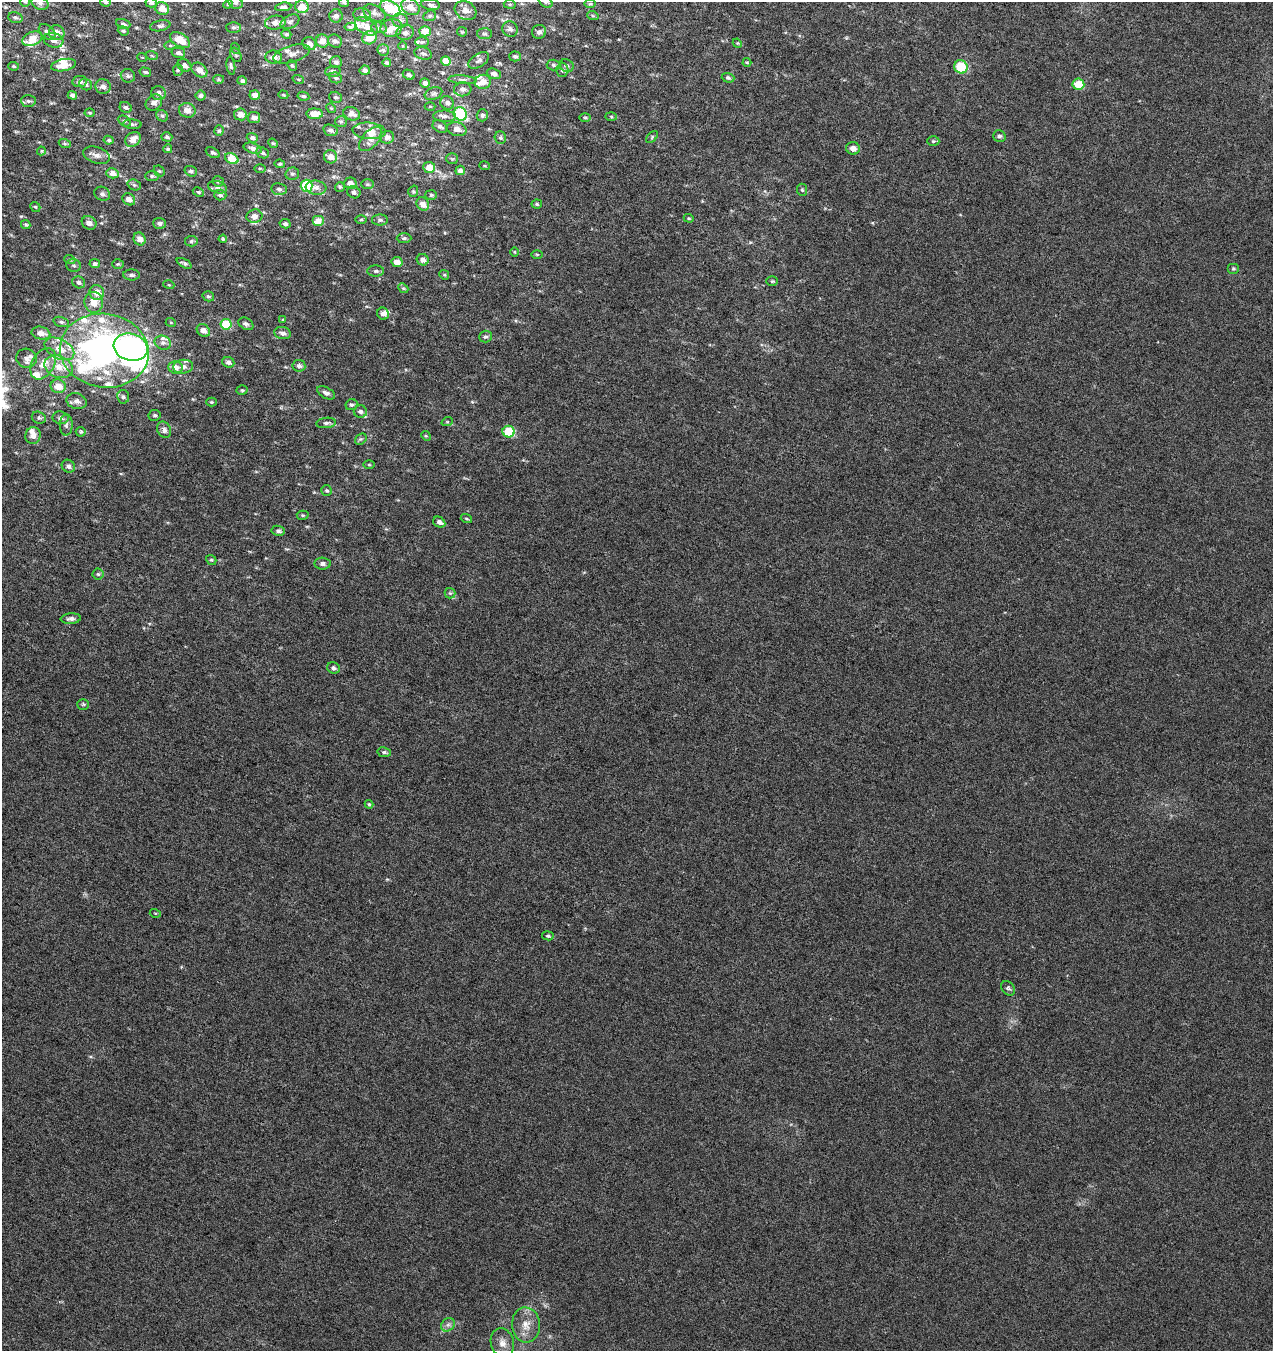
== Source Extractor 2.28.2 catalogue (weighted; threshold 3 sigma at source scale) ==
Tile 11 of 4 x 4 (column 3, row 3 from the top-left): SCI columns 2827-4097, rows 1351-2699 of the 5589 x 5408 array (HDU 1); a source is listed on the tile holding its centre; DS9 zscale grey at full resolution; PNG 1275 x 1353 px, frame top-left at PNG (2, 2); each listed source drawn as its Kron ellipse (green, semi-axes under 4 px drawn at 4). Nothing masked; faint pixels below the display range render black.
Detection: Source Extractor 2.28.2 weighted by HDU 2 'WHT'; one run over the whole footprint, this tile lists its part. Background 7.40e-04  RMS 0.0025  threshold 0.0104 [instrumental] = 3 sigma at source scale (4.09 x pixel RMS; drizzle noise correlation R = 1.36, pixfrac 0.8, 0.0396/0.0396 arcsec/px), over >= 5 px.
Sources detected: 319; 3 inside a brighter object's white glare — neither listed nor drawn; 35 inside a brighter listed object's ellipse — not listed separately; the other 281 listed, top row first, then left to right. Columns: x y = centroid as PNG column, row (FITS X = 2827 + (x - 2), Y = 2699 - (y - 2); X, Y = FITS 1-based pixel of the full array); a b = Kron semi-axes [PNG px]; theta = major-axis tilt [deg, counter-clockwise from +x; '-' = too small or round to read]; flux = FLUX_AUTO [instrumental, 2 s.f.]
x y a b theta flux
25 2 5 4 - 0.29
106 2 5 4 - 0.36
344 2 5 4 - 0.27
546 2 7 5 -39 0.55
40 3 9 6 -25 0.66
151 3 6 4 -15 0.43
236 3 7 5 -14 0.41
228 4 5 4 - 0.29
510 4 6 3 -8 0.27
590 4 6 4 1 0.33
430 5 9 5 -8 0.58
283 7 8 4 7 0.6
302 7 7 6 - 2.8
410 7 10 7 -35 1.9
162 8 7 6 - 2.6
390 9 11 7 -28 5.2
466 11 11 9 -30 1.5
374 13 12 7 -26 0.96
362 15 9 6 -9 0.76
336 16 7 6 - 0.79
430 16 6 5 - 0.44
593 16 6 3 -18 0.3
15 18 7 5 -14 0.44
400 20 8 7 - 0.76
290 22 10 6 28 0.67
275 23 10 7 9 1.1
123 24 7 4 -20 0.52
160 26 10 5 11 0.6
366 26 12 7 -32 2.2
233 27 7 5 0 0.49
350 27 5 4 - 0.35
379 28 8 5 -9 0.55
391 28 11 9 14 1.5
510 29 8 7 - 0.75
123 31 5 4 - 0.35
425 31 6 5 - 2.5
47 32 9 6 -42 0.87
462 32 5 4 - 0.26
539 32 7 7 - 0.87
57 33 8 7 - 2.1
405 33 8 7 - 0.86
286 34 5 4 - 0.38
484 34 7 5 -3 0.5
370 38 7 6 - 3.2
32 39 10 6 22 3.4
53 40 10 7 -15 1.4
180 40 11 6 -30 4.2
322 41 6 6 - 2.1
335 41 7 6 - 0.69
422 42 7 4 1 0.41
737 43 5 3 - 0.22
309 44 7 6 - 1.4
170 45 6 4 -1 0.36
403 46 4 3 - 0.15
235 48 5 3 - 0.23
383 50 6 6 - 0.57
178 53 7 5 -13 0.71
423 53 9 6 -17 0.57
292 54 19 8 17 1.4
236 55 8 5 -61 0.41
152 56 6 4 -19 0.29
515 56 6 5 - 0.53
142 57 5 3 - 0.21
274 57 8 6 -5 1.3
479 60 11 6 33 0.8
446 61 5 4 - 2.9
336 62 6 6 - 0.72
747 62 4 4 - 0.24
387 63 4 4 - 0.44
63 65 13 6 11 2.2
184 65 7 5 -31 1.4
553 65 7 5 -3 0.5
14 66 5 4 - 0.33
231 66 9 4 -81 0.44
292 66 6 4 -47 0.35
567 66 7 6 - 0.59
961 67 7 6 - 7.7
178 70 6 5 - 0.36
199 70 9 6 -39 2
365 70 5 4 - 0.91
562 70 6 6 - 0.7
333 71 7 5 5 0.75
145 72 6 4 -15 0.37
494 74 7 5 -19 0.89
409 75 6 4 -26 0.51
128 76 7 6 - 0.52
335 78 7 5 -20 0.45
728 78 6 4 -19 0.46
219 79 5 4 - 0.32
298 79 6 3 -19 0.24
462 80 14 4 -4 0.63
80 81 7 5 6 0.68
242 81 5 4 - 0.49
483 82 8 7 - 1.7
425 83 5 4 - 0.92
86 84 6 5 - 0.6
1078 84 6 5 - 4.7
103 86 8 7 - 1
463 89 8 7 - 0.87
158 93 7 7 - 0.99
433 93 9 6 22 0.63
72 95 5 4 - 0.66
255 95 5 4 - 1.1
283 95 5 4 - 0.24
201 96 5 5 - 0.58
303 96 6 4 -9 0.43
336 97 6 5 - 0.45
28 101 7 6 - 0.52
154 102 9 7 44 1.2
447 103 7 6 - 0.78
430 106 5 3 - 0.21
126 107 6 5 - 0.5
331 108 5 4 - 0.23
187 110 8 7 - 1.6
90 113 5 3 - 0.26
240 114 6 6 - 1.6
315 114 8 5 -1 3
352 114 8 6 -19 1.2
460 114 7 6 - 17
482 115 6 5 - 0.55
162 116 6 5 - 0.47
445 116 11 5 -1 0.85
611 117 5 3 - 0.27
254 118 6 5 - 1
585 118 5 3 - 0.3
124 121 7 5 -27 0.4
341 122 6 5 - 0.44
132 124 9 4 -3 0.5
440 126 7 6 - 0.69
457 129 10 7 -14 1.3
331 130 7 5 -17 0.68
219 131 5 4 - 0.35
369 131 16 8 -4 1.8
999 136 6 5 - 0.52
167 137 5 4 - 0.55
387 137 7 6 - 0.94
652 137 7 4 46 0.37
252 138 5 4 - 0.63
500 138 6 5 - 0.45
133 139 8 6 41 2.2
371 139 14 8 47 1.6
109 140 5 4 - 0.42
933 141 6 5 - 0.38
273 143 5 4 - 0.26
65 144 6 4 -19 0.32
253 148 9 5 -17 0.78
853 148 7 6 - 1.4
168 149 4 4 - 0.39
41 151 4 4 - 0.23
213 153 7 4 -29 0.46
263 153 6 5 - 0.46
96 155 14 8 -18 1.3
330 157 6 6 - 1.6
232 159 7 5 -28 4.4
452 159 6 5 - 0.37
280 164 5 4 - 0.33
484 166 5 3 - 0.27
429 167 6 5 - 2.8
260 168 5 3 - 0.23
460 170 5 4 - 0.92
159 171 6 5 - 0.35
191 171 6 5 - 0.5
112 173 6 5 - 1.7
292 174 7 6 - 0.45
152 176 7 5 0 0.51
218 181 5 5 - 0.44
350 183 6 5 - 1.2
367 184 6 5 - 0.36
134 185 7 5 -20 0.42
306 186 6 6 - 11
218 187 10 6 -16 0.73
340 187 5 5 - 0.35
316 188 10 7 -6 1.2
279 189 8 6 -9 0.64
802 190 6 5 - 0.42
413 191 6 4 71 0.34
198 192 6 4 -26 0.34
354 192 7 6 - 0.68
102 194 8 6 -29 0.73
220 195 6 5 - 0.53
431 195 6 5 - 0.34
129 199 7 5 -38 1.4
423 204 7 6 - 1.9
537 204 5 4 - 0.37
35 207 5 4 - 0.33
254 216 8 6 9 1.4
689 218 5 4 - 0.26
361 220 6 4 1 0.3
380 220 8 5 0 0.57
318 221 6 5 - 2.6
89 223 7 6 - 1.2
160 223 6 5 - 0.66
285 224 5 4 - 0.54
26 225 5 4 - 0.35
404 238 7 5 1 0.46
140 239 7 5 -64 1.7
223 239 4 4 - 0.25
191 241 6 5 - 0.42
515 252 5 3 - 0.19
537 254 6 4 -1 0.27
70 260 5 3 - 0.3
423 260 6 5 - 1.2
397 262 5 5 - 1.7
184 263 8 4 -27 0.47
95 264 5 4 - 0.6
118 264 6 4 3 0.32
74 265 7 6 - 0.47
1233 269 6 5 - 0.4
376 271 8 5 -1 0.53
131 275 8 5 -4 0.59
444 275 5 4 - 0.26
772 281 6 5 - 0.34
79 282 7 5 -30 0.59
169 285 5 3 - 0.22
403 288 5 4 - 0.32
97 292 7 7 - 2.2
208 296 6 5 - 0.42
94 302 10 9 - 2.7
383 314 6 5 - 0.96
283 320 4 4 - 0.21
61 322 8 5 -15 0.54
171 323 5 3 - 0.21
226 324 5 5 - 6.5
246 324 8 5 -31 0.7
203 331 7 6 - 1.6
41 333 9 6 -12 1.5
283 333 8 6 -13 0.97
485 337 6 6 - 0.5
163 343 8 7 - 0.91
131 347 17 13 -16 100
59 349 16 9 -28 3
104 351 44 37 -8 61
26 358 10 9 - 1.3
228 362 6 5 - 0.77
43 364 17 11 58 3
299 366 6 5 - 0.72
59 367 15 10 -22 3.4
175 367 7 6 - 1.6
183 367 10 7 7 0.98
58 386 7 6 - 2.6
242 390 5 5 - 0.36
326 393 10 5 -28 0.8
123 397 7 6 - 0.57
77 401 10 8 -17 1.1
211 402 5 4 - 0.27
351 405 6 5 - 0.48
360 412 6 6 - 0.8
155 415 6 5 - 0.45
39 418 7 6 - 0.52
60 418 8 6 -10 0.72
447 422 6 3 18 0.26
326 423 10 5 7 0.67
66 425 10 6 89 0.8
164 430 8 6 -63 1
81 432 5 5 - 0.36
509 432 6 6 - 7.5
33 436 8 7 - 1.8
426 436 5 4 - 0.3
361 439 6 5 - 0.41
369 465 6 4 -1 0.29
68 466 7 6 - 0.72
327 491 5 5 - 0.37
303 515 6 4 -3 0.34
466 519 6 3 -19 0.29
439 522 6 5 - 1
278 531 6 5 - 0.64
211 560 5 4 - 0.32
323 564 8 6 -5 0.77
98 574 5 5 - 0.43
450 593 5 5 - 0.39
71 619 10 5 5 0.87
333 668 6 5 - 0.64
83 704 6 5 - 0.37
384 752 7 4 -8 0.47
369 804 4 4 - 0.3
155 913 5 3 - 0.24
548 936 6 4 -9 0.37
1008 988 8 6 -50 0.6
448 1325 7 6 - 0.71
526 1325 17 14 -86 3.2
502 1343 15 11 -75 2.2
Isophote crosses this tile's border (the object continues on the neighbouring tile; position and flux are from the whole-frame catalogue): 5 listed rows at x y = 25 2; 106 2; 344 2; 546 2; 151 3